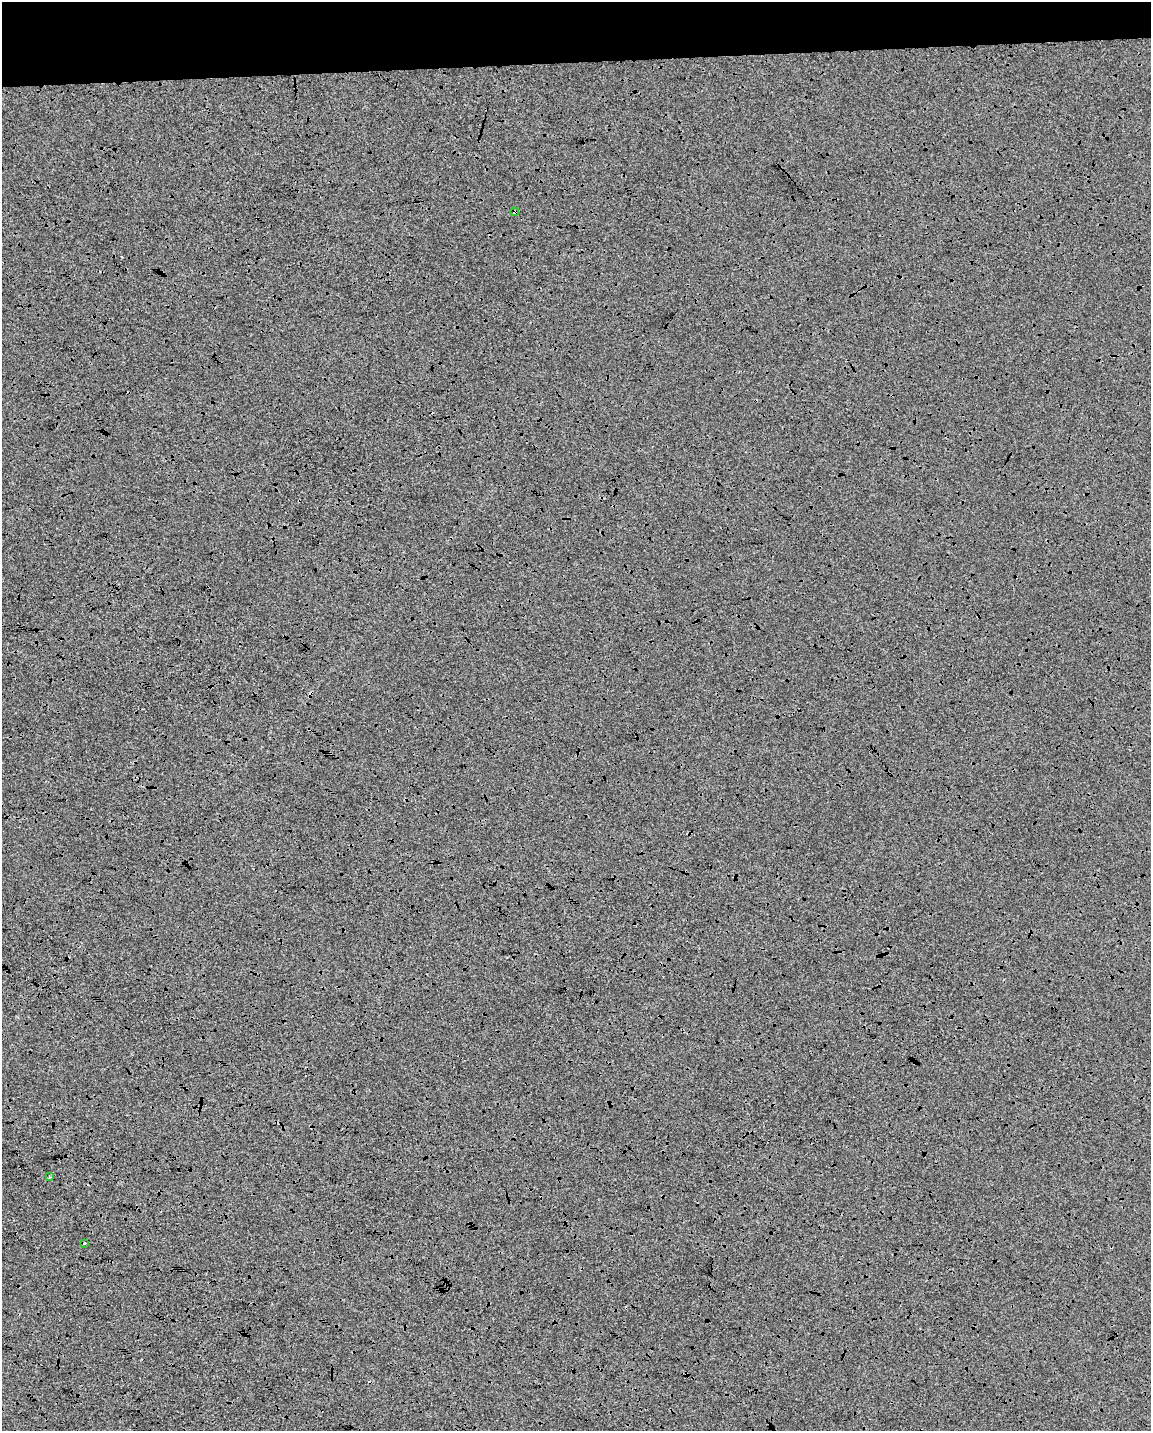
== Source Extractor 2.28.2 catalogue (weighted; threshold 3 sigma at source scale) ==
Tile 3 of 4 x 3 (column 3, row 1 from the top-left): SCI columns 2301-3449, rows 2871-4299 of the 4600 x 4353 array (HDU 1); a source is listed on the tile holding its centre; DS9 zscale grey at full resolution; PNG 1153 x 1433 px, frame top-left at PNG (2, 2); each listed source drawn as its Kron ellipse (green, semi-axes under 4 px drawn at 4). Shown black and unused: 5% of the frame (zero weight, under 3 of 4 exposures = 2% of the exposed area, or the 3 px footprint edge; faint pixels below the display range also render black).
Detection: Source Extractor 2.28.2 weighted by HDU 2 'WHT'; one run over the whole footprint, this tile lists its part. Background -6.78e-04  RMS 0.0065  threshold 0.0294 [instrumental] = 3 sigma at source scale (4.5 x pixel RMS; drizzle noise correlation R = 1.50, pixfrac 1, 0.0396/0.0396 arcsec/px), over >= 5 px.
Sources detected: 4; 1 cosmic-ray / hot-pixel residue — neither listed nor drawn; the other 3 listed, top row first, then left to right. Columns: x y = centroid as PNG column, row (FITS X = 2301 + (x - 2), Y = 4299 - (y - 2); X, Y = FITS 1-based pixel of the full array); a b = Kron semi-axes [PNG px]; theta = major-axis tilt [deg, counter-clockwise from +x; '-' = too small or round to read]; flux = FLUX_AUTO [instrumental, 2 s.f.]
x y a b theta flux
515 212 4 4 - 0.76
50 1177 4 2 - 0.49
84 1243 3 3 - 1.7
Overlapping masked pixels (flux is a lower limit): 1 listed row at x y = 515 212